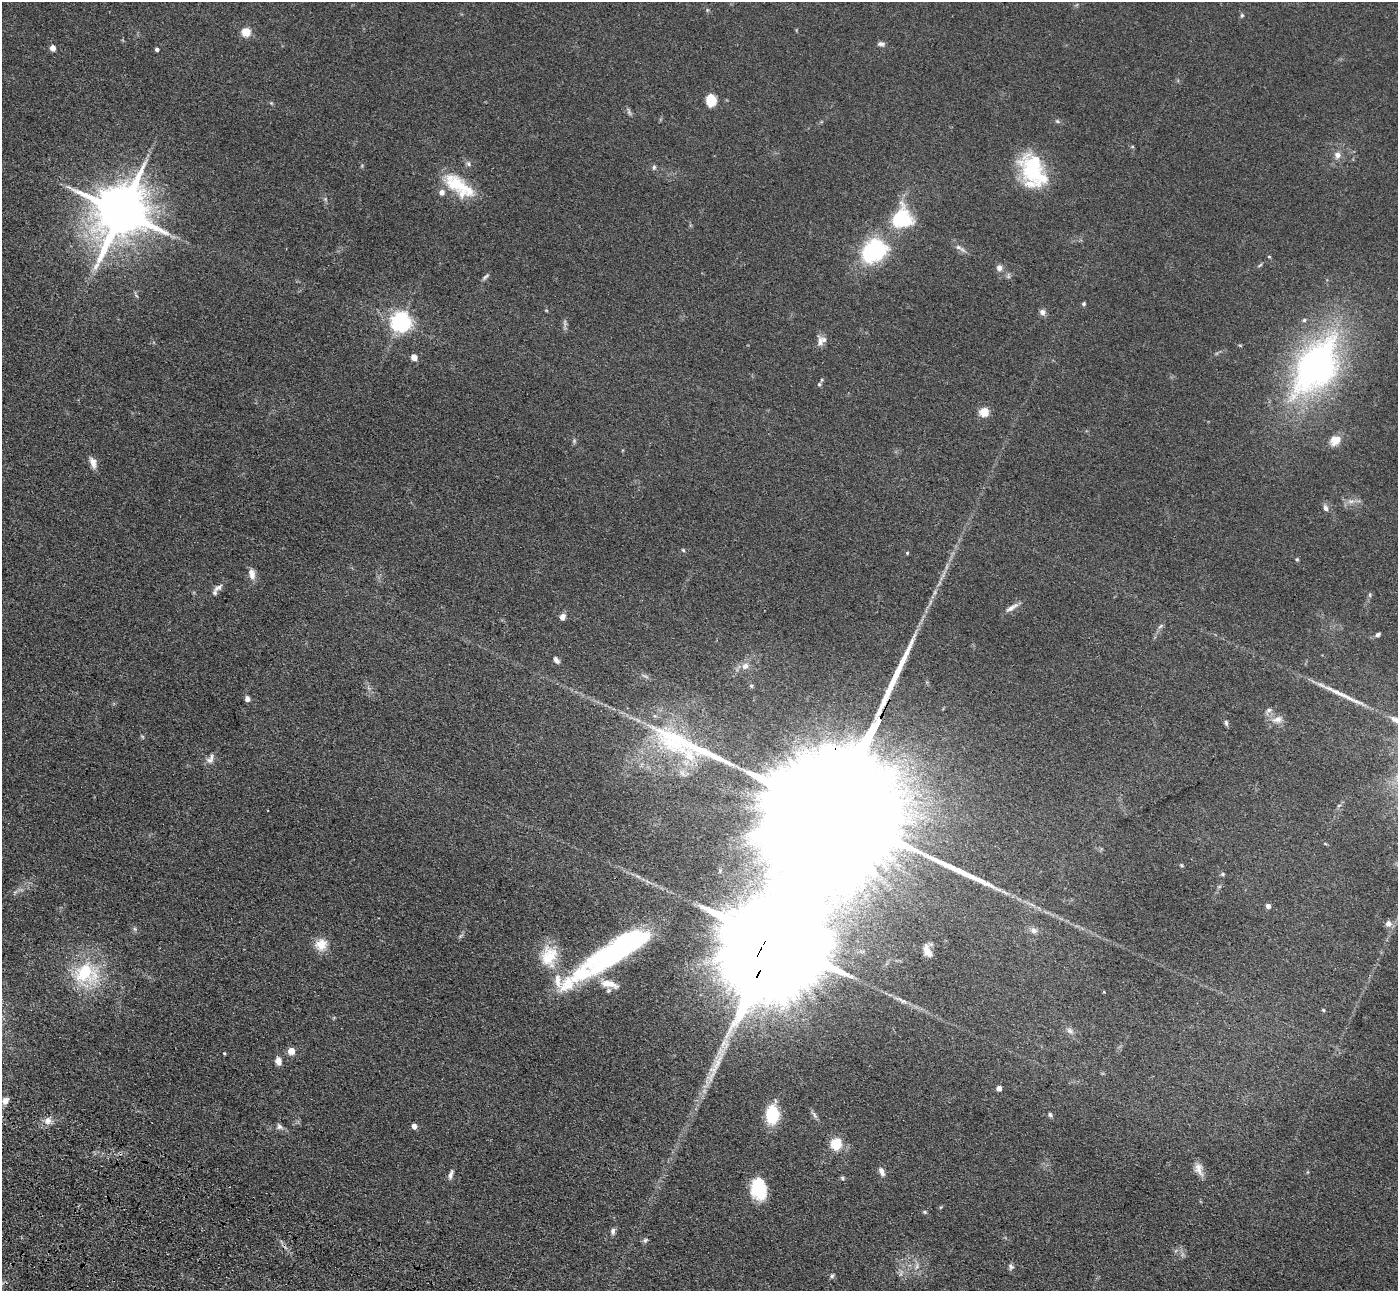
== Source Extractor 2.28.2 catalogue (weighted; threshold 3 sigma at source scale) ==
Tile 7 of 4 x 4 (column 3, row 2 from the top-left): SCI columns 2853-4248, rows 2832-4120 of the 5703 x 5795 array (HDU 1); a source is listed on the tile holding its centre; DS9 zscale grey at full resolution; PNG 1400 x 1293 px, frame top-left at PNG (2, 2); no overlay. Shown black and unused: <1% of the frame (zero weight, under 3 of 4 exposures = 6% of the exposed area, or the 3 px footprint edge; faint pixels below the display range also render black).
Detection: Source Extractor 2.28.2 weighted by HDU 2 'WHT'; one run over the whole footprint, this tile lists its part. Background 0.0663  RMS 0.006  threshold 0.0268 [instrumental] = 3 sigma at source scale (4.5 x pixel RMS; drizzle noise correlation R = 1.50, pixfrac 1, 0.05/0.05 arcsec/px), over >= 5 px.
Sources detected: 116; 4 too faint to see at this stretch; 3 inside a brighter object's white glare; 3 long thin detections or spike segments (spike, bleed or trail) — not listed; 11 inside a brighter listed object's ellipse — not listed separately; the other 95 listed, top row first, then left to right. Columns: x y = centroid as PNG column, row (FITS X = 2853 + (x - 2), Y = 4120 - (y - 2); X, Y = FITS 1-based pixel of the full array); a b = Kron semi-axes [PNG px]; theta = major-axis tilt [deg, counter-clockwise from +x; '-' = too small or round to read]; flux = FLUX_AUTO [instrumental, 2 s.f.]
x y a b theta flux
1242 15 5 5 - 0.82
246 32 5 5 - 28
881 44 9 6 -7 1.9
52 48 5 4 - 5.6
157 49 4 3 - 1.4
711 100 11 9 -85 13
271 103 5 4 - 0.72
1057 121 6 5 - 0.98
1337 155 9 8 - 3.3
468 164 8 6 -85 1.4
654 167 7 5 77 1.2
1034 170 37 23 -61 48
456 184 39 20 -43 26
69 187 7 4 -19 1.4
325 199 5 5 - 0.83
121 212 16 14 61 3900
902 218 22 21 - 33
960 248 20 5 -32 2.7
874 251 20 16 39 76
1269 257 5 3 - 0.54
1260 265 7 4 44 0.84
999 268 8 7 - 2.5
485 277 12 4 42 1.4
1084 304 5 5 - 0.97
546 310 5 3 - 0.52
1042 312 8 7 - 2.6
400 322 7 7 - 340
820 341 16 8 -86 3.6
414 357 5 4 - 8.1
1315 366 75 43 57 200
819 384 6 5 - 1.1
984 412 5 5 - 30
1335 440 14 11 29 7
93 462 15 7 -71 3.9
1351 501 9 5 18 2.5
1326 508 8 6 -70 2.1
683 550 5 4 - 0.74
907 553 4 4 - 0.61
1297 559 5 4 - 0.73
252 576 9 8 - 3.3
218 587 13 7 33 2.7
1370 595 6 3 -72 0.69
1011 608 18 5 31 3.3
562 617 7 6 - 3.2
1161 626 8 5 37 1.3
1378 635 6 4 32 1.3
556 660 9 5 -54 2.2
745 666 10 8 29 3.7
645 676 12 3 -28 1.3
751 686 5 4 - 0.76
247 699 6 6 - 2.1
1269 710 8 5 27 1.6
1277 719 15 8 15 4.6
1226 723 8 5 -89 1.2
688 746 138 23 -22 99
210 759 15 7 63 3.2
830 814 138 20 62 110000
1181 865 5 4 - 0.72
1223 874 5 5 - 0.95
1268 906 4 4 - 3.7
1388 924 8 7 - 3
135 929 6 4 -71 0.98
1033 930 9 7 -20 3
321 944 17 15 48 8.6
616 951 95 23 31 120
927 951 17 8 -62 5.3
549 956 28 21 86 19
86 973 30 26 -11 39
609 984 26 9 -13 8.7
1104 992 4 3 - 0.52
1323 1010 4 4 - 0.65
1070 1031 10 7 -32 2.5
291 1051 5 5 - 12
224 1053 4 3 - 0.64
278 1061 10 7 -86 3.6
999 1088 4 4 - 4.7
5 1101 10 8 55 3.7
772 1114 16 11 88 28
814 1115 11 5 -61 1.8
1050 1115 6 4 -72 1.1
48 1121 11 9 85 3.8
279 1126 10 7 -53 2
414 1126 5 4 - 4.1
836 1143 5 5 - 57
1199 1169 18 9 -73 5
882 1171 11 6 -65 3.1
451 1174 12 5 73 2.4
842 1178 6 4 -48 0.86
759 1189 22 15 -79 23
924 1212 5 4 - 0.89
613 1231 9 6 89 1.8
645 1240 7 6 - 1.3
917 1266 11 3 75 1.7
1011 1267 9 6 -66 1.7
832 1276 6 6 - 1.2
Overlapping masked pixels (flux is a lower limit): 2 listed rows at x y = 121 212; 830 814